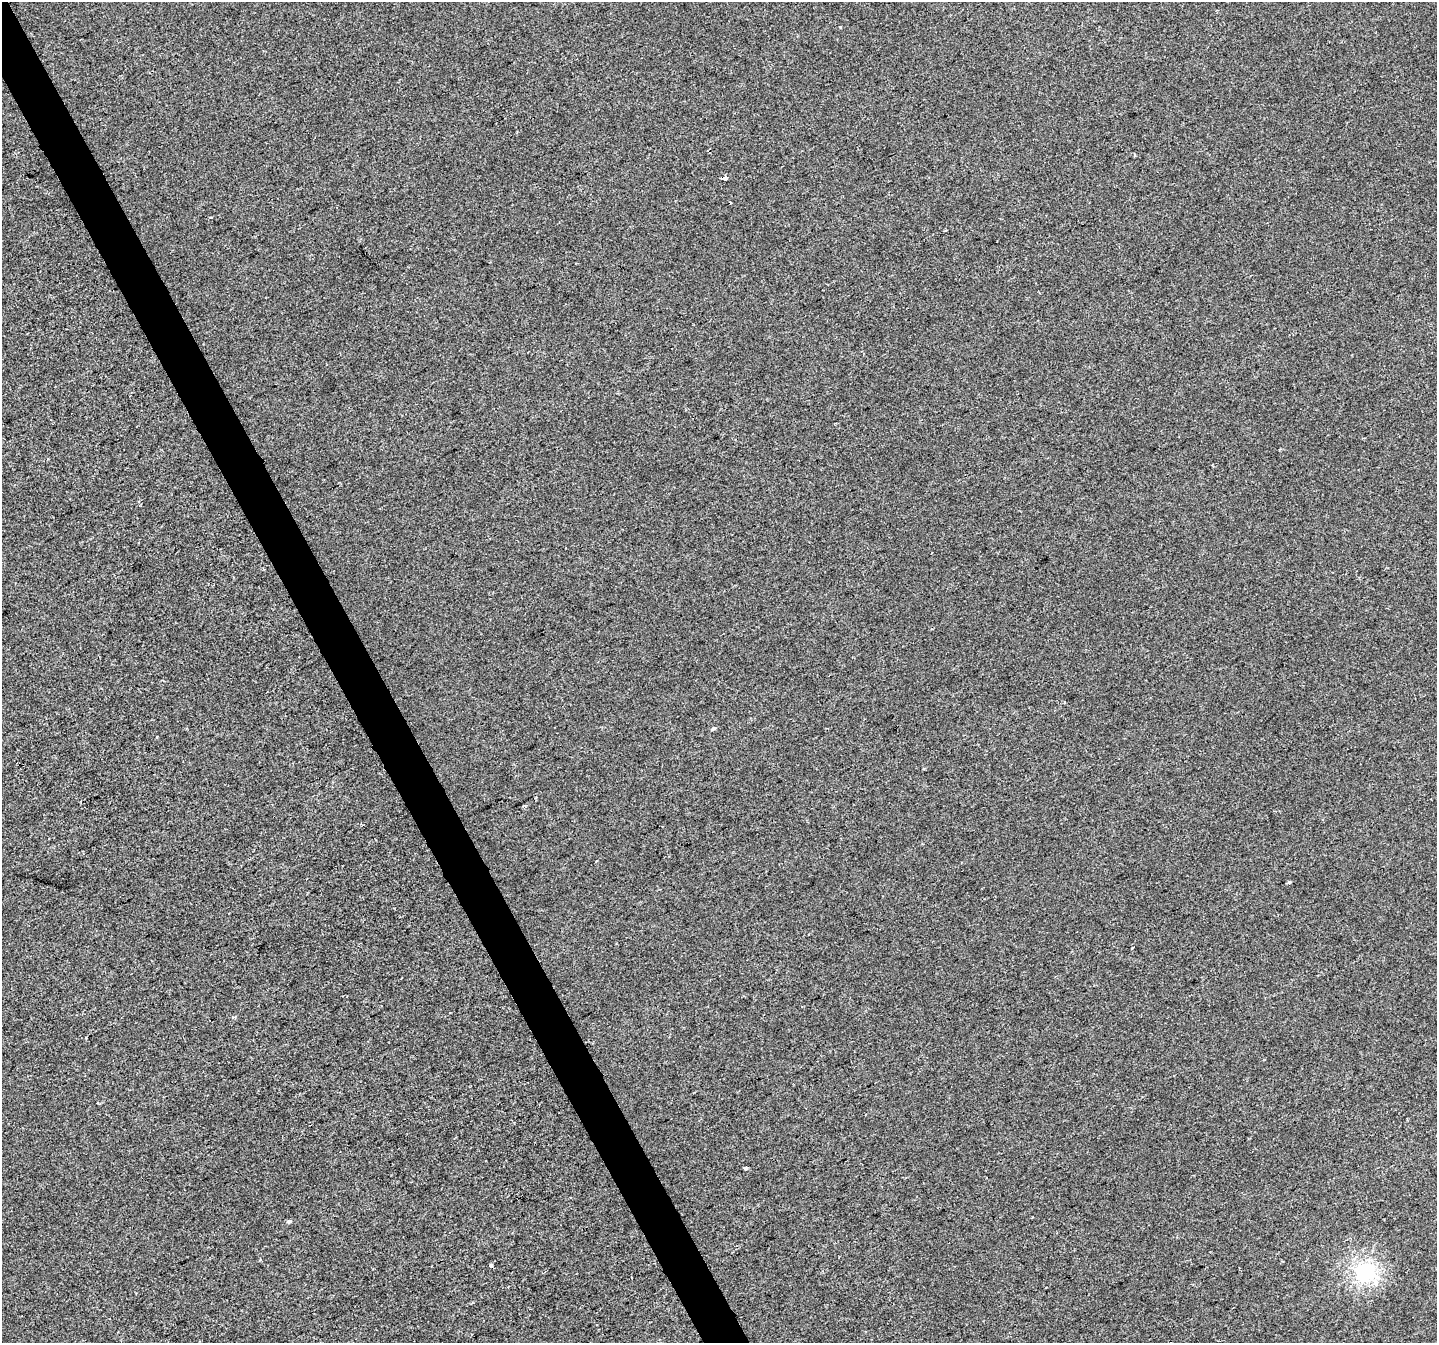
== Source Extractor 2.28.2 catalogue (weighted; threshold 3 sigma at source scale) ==
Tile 11 of 4 x 4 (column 3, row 3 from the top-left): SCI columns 2871-4305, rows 1497-2837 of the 5739 x 5615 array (HDU 1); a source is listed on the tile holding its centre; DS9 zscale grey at full resolution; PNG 1439 x 1345 px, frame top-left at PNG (2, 2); no overlay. Shown black and unused: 3% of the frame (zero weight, under 2 of 3 exposures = <1% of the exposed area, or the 3 px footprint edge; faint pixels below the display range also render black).
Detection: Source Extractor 2.28.2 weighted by HDU 2 'WHT'; one run over the whole footprint, this tile lists its part. Background -3.60e-04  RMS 0.0041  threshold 0.0186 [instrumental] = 3 sigma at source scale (4.5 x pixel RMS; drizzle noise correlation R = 1.50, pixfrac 1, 0.0396/0.0396 arcsec/px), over >= 5 px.
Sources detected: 12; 1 cosmic-ray / hot-pixel residue — not listed; the other 11 listed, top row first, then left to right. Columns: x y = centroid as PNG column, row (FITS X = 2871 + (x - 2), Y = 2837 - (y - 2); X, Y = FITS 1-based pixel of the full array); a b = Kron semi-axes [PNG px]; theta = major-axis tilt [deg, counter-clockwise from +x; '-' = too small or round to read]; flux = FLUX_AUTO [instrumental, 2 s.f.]
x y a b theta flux
725 178 6 4 3 8.1
730 202 3 3 - 0.83
211 218 4 2 - 0.55
1064 702 3 3 - 0.62
713 729 5 4 - 0.77
1289 882 4 3 - 0.81
233 1017 5 4 - 0.66
746 1168 4 3 - 5.3
289 1221 5 4 - 0.89
491 1266 4 3 - 3.6
1365 1272 7 6 - 160
Overlapping masked pixels (flux is a lower limit): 1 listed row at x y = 725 178